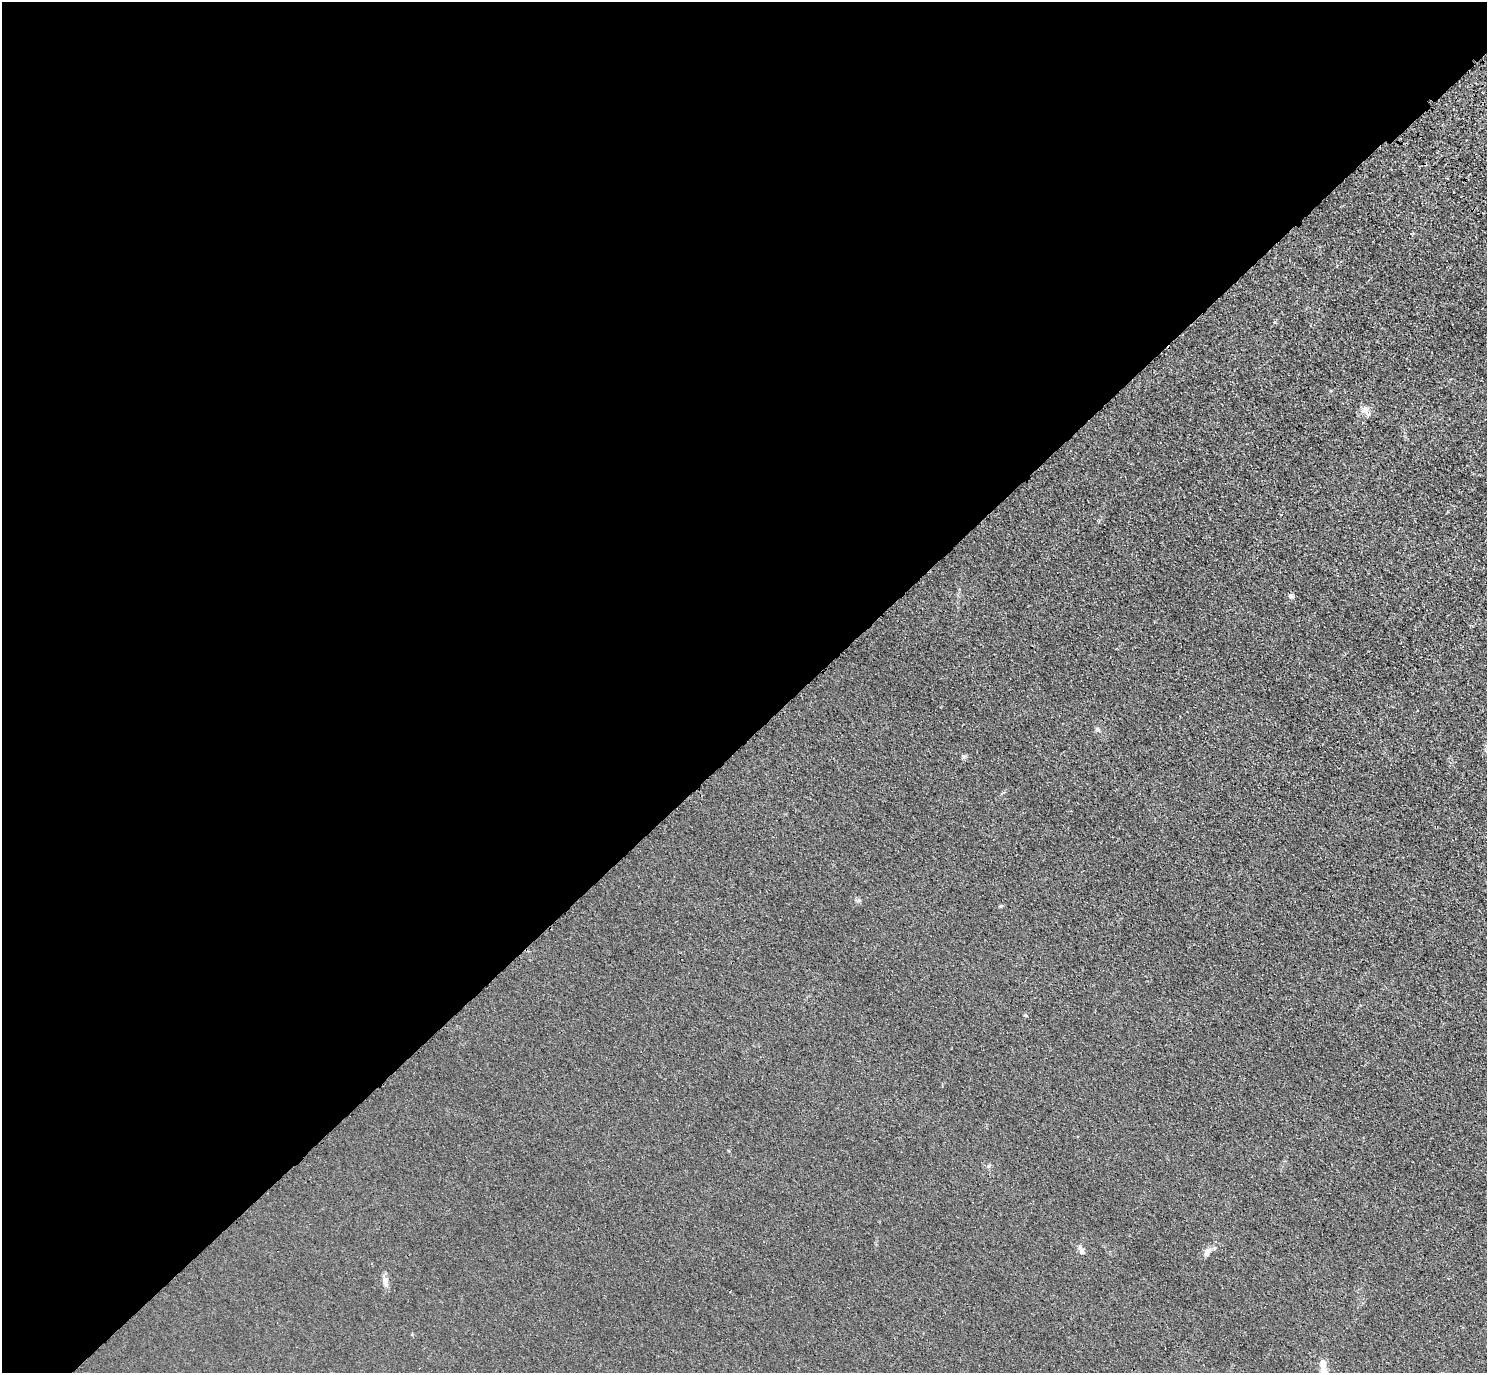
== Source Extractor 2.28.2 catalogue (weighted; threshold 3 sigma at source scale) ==
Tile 5 of 4 x 4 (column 1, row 2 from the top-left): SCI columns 91-1575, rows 3130-4500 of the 6120 x 6120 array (HDU 1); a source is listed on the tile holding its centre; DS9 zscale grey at full resolution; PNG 1489 x 1375 px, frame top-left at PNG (2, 2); no overlay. Shown black and unused: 54% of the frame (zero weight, under 3 of 4 exposures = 6% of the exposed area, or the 3 px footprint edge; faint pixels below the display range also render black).
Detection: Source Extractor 2.28.2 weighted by HDU 2 'WHT'; one run over the whole footprint, this tile lists its part. Background 0.0132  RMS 0.0053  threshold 0.024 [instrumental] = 3 sigma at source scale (4.5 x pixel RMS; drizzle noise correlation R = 1.50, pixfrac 1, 0.05/0.05 arcsec/px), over >= 5 px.
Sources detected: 8; all 8 listed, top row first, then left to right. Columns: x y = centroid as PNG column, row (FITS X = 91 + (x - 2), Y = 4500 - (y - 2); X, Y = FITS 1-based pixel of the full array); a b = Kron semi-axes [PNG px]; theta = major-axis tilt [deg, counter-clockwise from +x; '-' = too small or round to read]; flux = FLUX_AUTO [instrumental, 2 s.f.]
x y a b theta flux
1365 409 8 7 - 2.2
1291 596 7 6 - 1.2
1098 729 7 5 -39 1.2
859 900 7 5 0 1.1
1082 1251 10 6 -59 2.3
1207 1252 14 7 48 2.9
385 1282 12 7 -80 3.3
1323 1363 13 8 -75 3.3